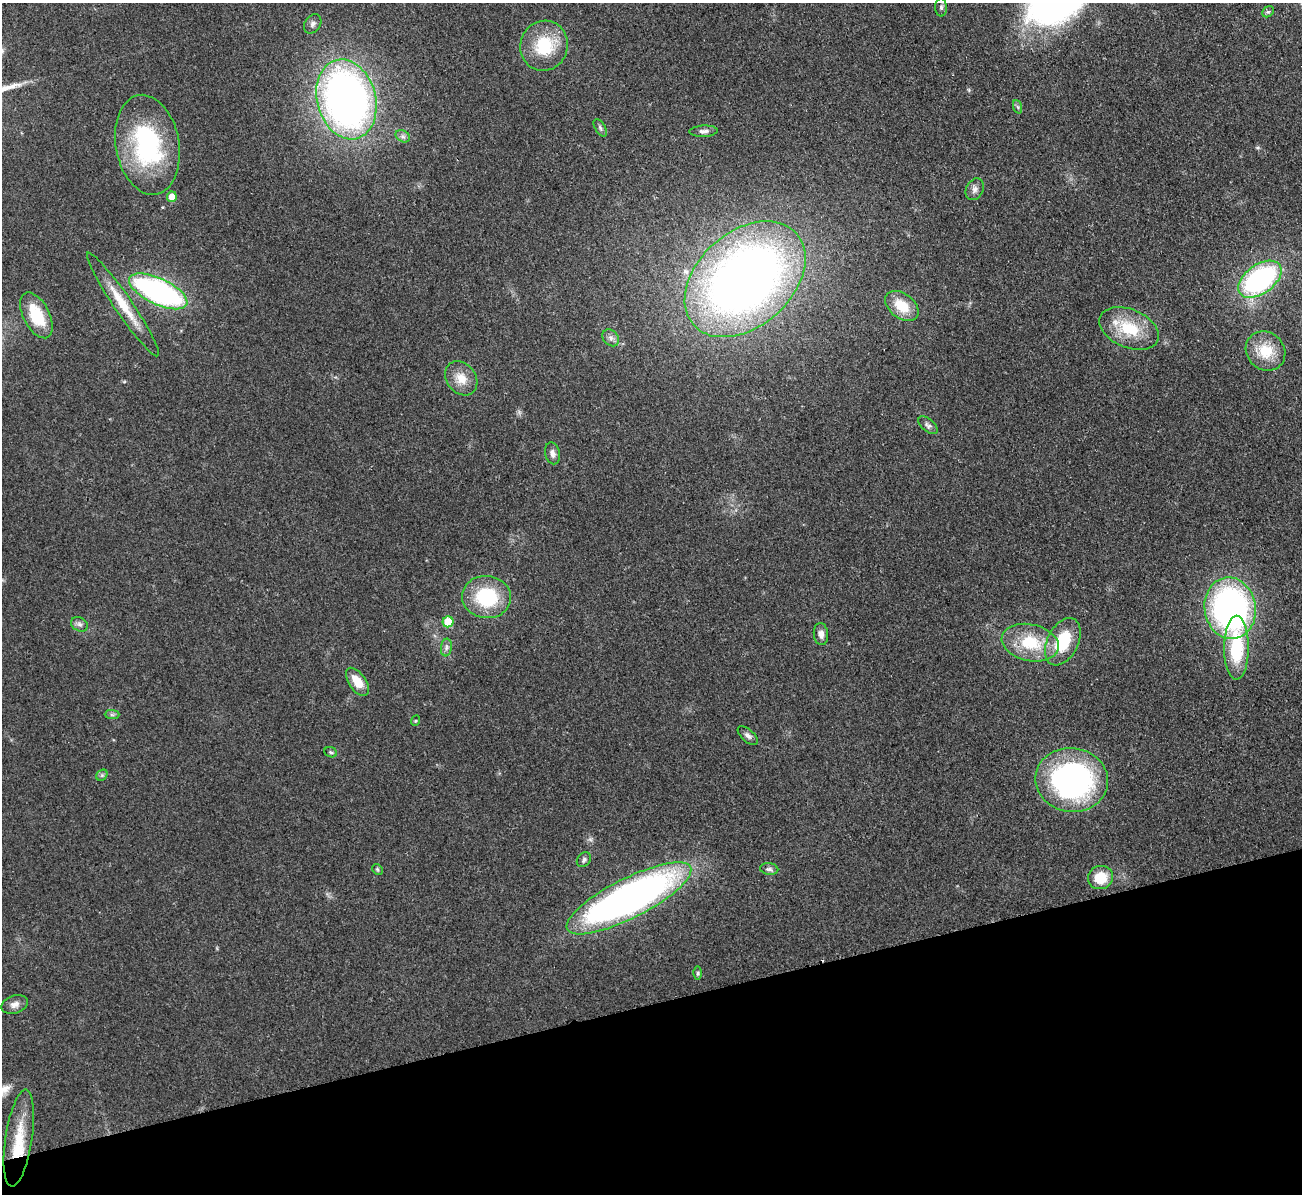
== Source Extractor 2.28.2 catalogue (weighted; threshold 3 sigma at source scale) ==
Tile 14 of 4 x 4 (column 2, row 4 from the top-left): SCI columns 1356-2655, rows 167-1358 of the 5311 x 5219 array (HDU 1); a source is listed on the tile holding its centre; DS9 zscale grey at full resolution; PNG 1304 x 1196 px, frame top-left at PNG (2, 3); each listed source drawn as its Kron ellipse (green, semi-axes under 4 px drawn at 4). Shown black and unused: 16% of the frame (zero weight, under 2 of 3 exposures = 3% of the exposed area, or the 3 px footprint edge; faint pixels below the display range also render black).
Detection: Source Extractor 2.28.2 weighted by HDU 2 'WHT'; one run over the whole footprint, this tile lists its part. Background 0.107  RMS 0.008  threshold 0.036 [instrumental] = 3 sigma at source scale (4.5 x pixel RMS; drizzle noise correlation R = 1.50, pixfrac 1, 0.05/0.05 arcsec/px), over >= 5 px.
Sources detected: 49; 1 inside a brighter listed object's ellipse — not listed separately; the other 48 listed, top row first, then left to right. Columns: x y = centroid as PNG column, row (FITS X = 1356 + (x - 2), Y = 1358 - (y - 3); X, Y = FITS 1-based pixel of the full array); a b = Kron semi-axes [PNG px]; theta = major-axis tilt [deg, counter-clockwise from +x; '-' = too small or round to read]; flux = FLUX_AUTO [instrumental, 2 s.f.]
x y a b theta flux
941 7 9 6 -90 2.2
1268 12 6 5 - 1.4
313 24 10 7 55 3
544 46 25 23 72 36
346 99 41 29 -75 460
1018 107 7 4 -70 1.3
600 128 10 5 -59 1.9
704 131 14 5 2 3.1
403 136 8 5 -29 2.2
147 145 50 31 -80 100
975 189 11 8 61 3.9
172 197 5 5 - 10
745 279 69 47 42 670
1260 279 24 14 36 150
158 291 32 13 -25 190
123 304 62 9 -56 24
902 306 19 12 -38 19
36 315 25 13 -63 31
1129 328 31 19 -23 35
611 338 9 7 -46 3.2
1266 351 21 18 -41 23
461 378 18 14 -52 12
928 425 11 6 -39 2.7
552 453 11 7 -75 3.6
487 597 24 21 -6 51
1230 608 31 25 -82 260
448 622 5 5 - 29
79 624 9 7 -31 2.7
821 634 11 7 -84 4.5
1063 642 25 15 63 35
1030 643 29 18 -12 36
446 648 9 5 83 2.4
1236 648 32 12 90 50
357 682 16 8 -55 13
112 715 7 4 -1 1.5
415 721 5 3 - 0.79
748 735 12 6 -41 2.9
331 752 6 5 - 1.4
102 775 6 5 - 1.4
1072 780 36 32 -7 200
584 860 8 6 47 2.2
377 869 6 4 -45 1.1
769 869 9 5 -10 2.4
1100 877 12 11 - 20
629 898 69 20 27 420
698 973 6 4 89 1.3
15 1004 13 9 19 4.9
19 1138 49 13 81 28